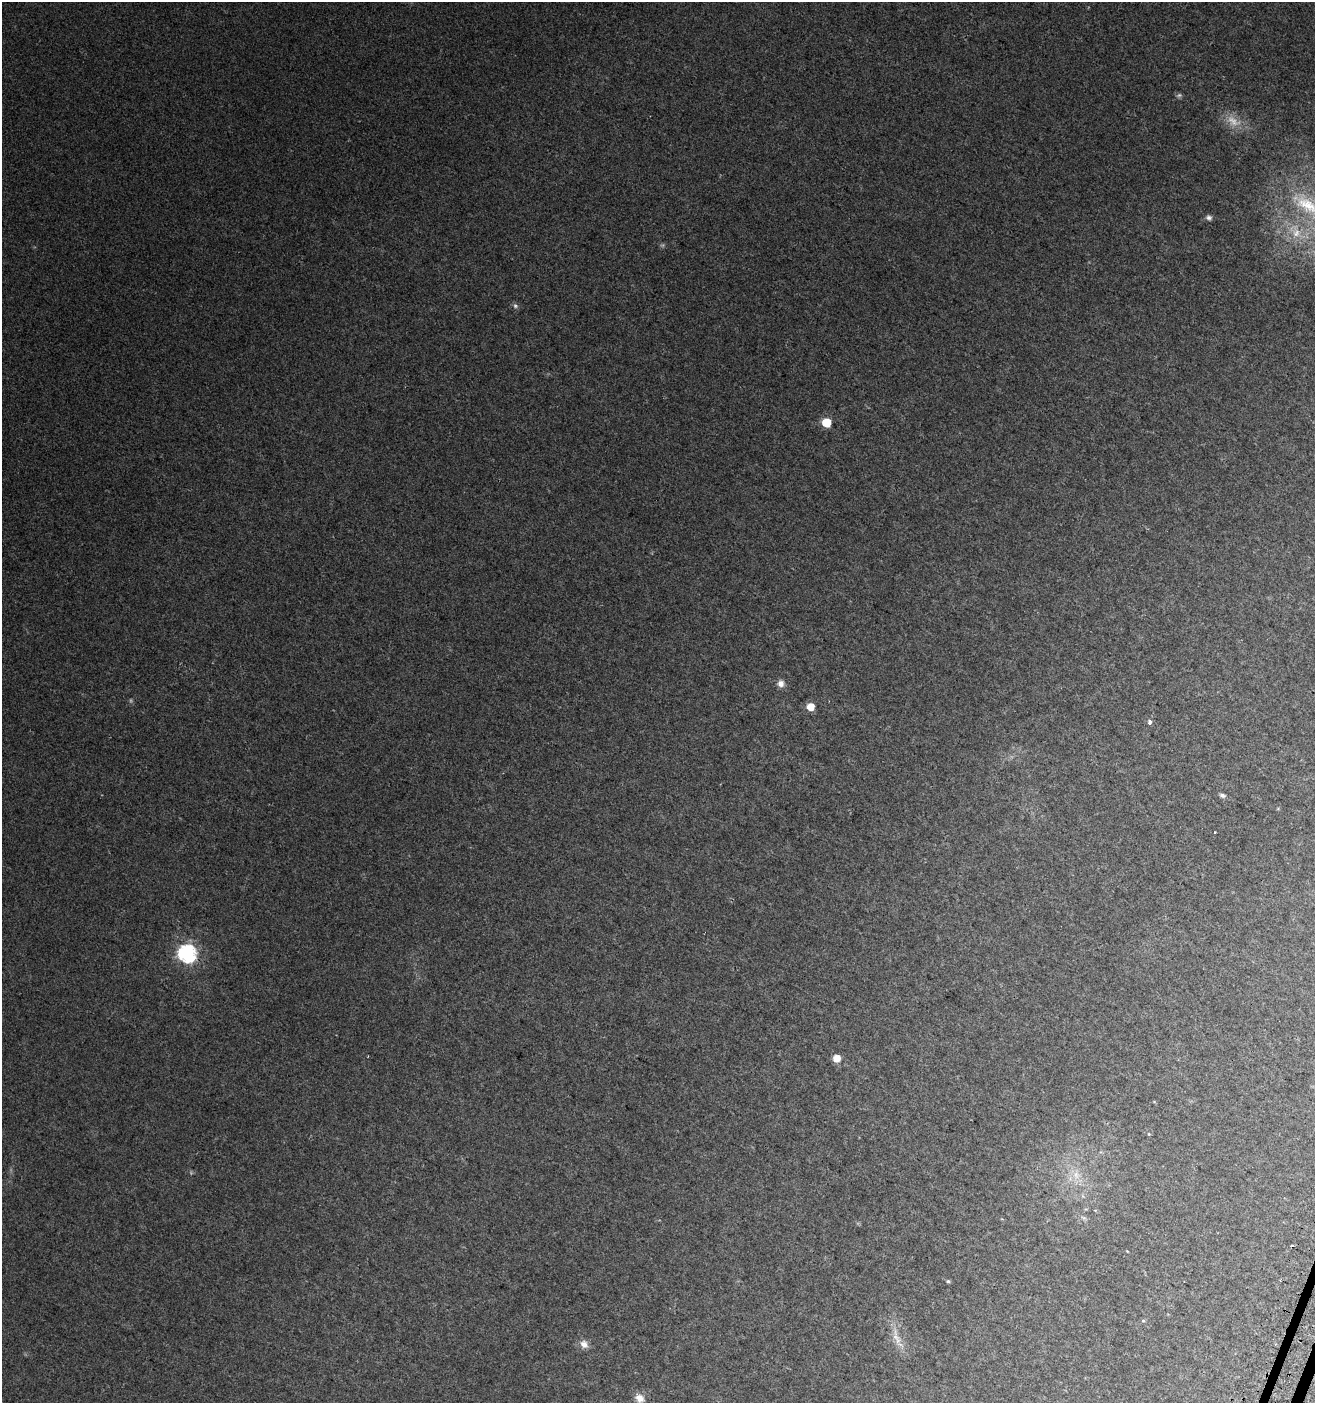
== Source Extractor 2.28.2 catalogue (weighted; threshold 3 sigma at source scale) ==
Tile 6 of 4 x 4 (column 2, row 2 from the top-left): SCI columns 1623-2935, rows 2812-4212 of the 5796 x 5642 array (HDU 1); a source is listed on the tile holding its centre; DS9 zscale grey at full resolution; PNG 1317 x 1405 px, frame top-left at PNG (2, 2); no overlay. Shown black and unused: <1% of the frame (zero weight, under 2 of 3 exposures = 2% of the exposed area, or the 3 px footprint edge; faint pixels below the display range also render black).
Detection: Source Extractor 2.28.2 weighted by HDU 2 'WHT'; one run over the whole footprint, this tile lists its part. Background 0.0358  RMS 0.0082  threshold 0.037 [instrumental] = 3 sigma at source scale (4.5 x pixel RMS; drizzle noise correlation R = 1.50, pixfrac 1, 0.0396/0.0396 arcsec/px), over >= 5 px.
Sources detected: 23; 2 too faint to see at this stretch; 2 cosmic-ray / hot-pixel residue — not listed; the other 19 listed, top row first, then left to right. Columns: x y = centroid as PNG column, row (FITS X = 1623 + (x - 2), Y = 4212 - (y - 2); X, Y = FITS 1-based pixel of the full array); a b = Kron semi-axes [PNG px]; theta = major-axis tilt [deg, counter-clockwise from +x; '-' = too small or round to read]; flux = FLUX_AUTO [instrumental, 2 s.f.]
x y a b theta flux
1308 205 47 19 -31 47
1209 218 8 6 -26 2.3
1296 232 19 12 -82 14
515 306 7 6 - 2
826 422 6 6 - 30
781 683 9 8 - 4.2
810 707 6 5 - 13
1149 722 4 4 - 3
1222 795 8 5 -14 2.3
187 953 8 7 - 280
836 1058 5 5 - 11
1149 1134 5 4 - 0.75
1076 1175 12 9 -77 8.1
1084 1218 8 4 -31 1.7
948 1281 5 4 - 1.2
1143 1321 5 4 - 1.1
896 1337 26 9 -71 11
584 1344 11 9 -45 5.7
640 1398 12 9 -38 6.7
Isophote crosses this tile's border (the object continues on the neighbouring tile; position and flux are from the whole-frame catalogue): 1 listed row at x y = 1308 205